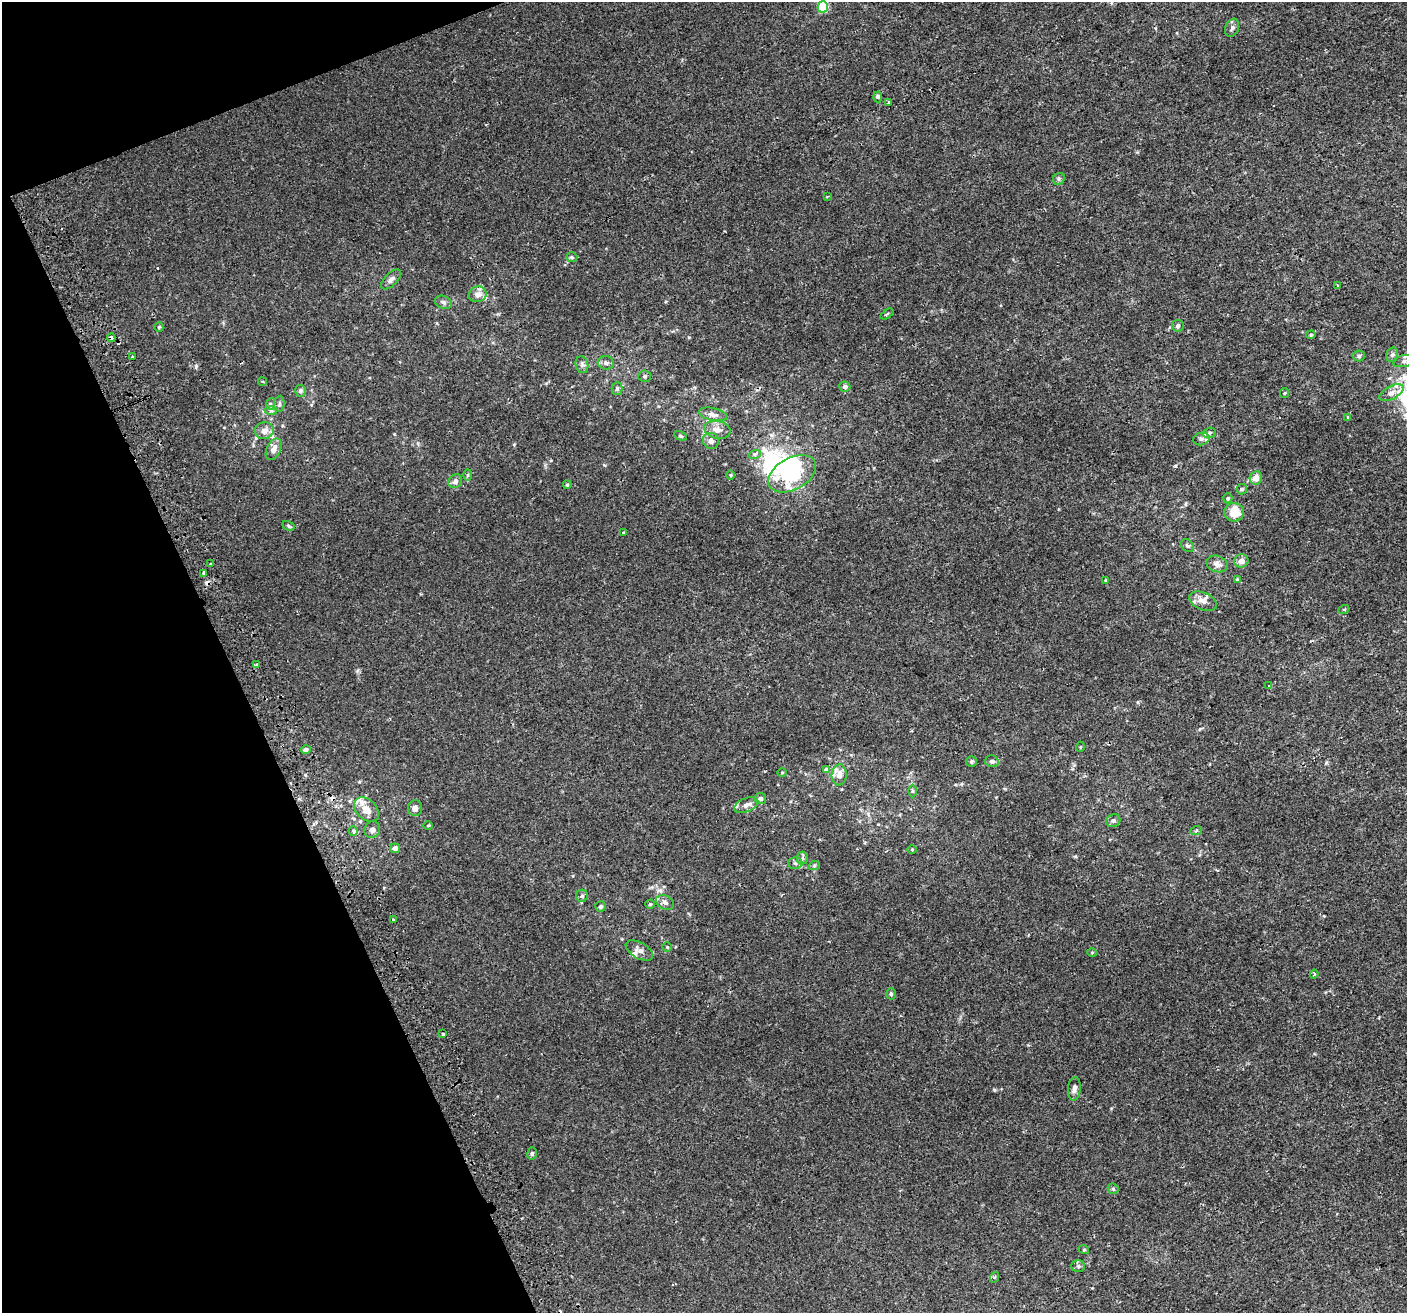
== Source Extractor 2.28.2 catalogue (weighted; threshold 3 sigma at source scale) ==
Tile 5 of 4 x 4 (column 1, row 2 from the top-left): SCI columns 39-1443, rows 2726-4036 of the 5699 x 5506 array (HDU 1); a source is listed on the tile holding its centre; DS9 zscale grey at full resolution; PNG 1409 x 1315 px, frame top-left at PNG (2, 2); each listed source drawn as its Kron ellipse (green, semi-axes under 4 px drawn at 4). Shown black and unused: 19% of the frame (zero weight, under 2 of 3 exposures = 2% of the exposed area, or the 3 px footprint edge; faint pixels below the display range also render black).
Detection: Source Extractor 2.28.2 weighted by HDU 2 'WHT'; one run over the whole footprint, this tile lists its part. Background 0.00186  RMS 0.0028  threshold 0.0126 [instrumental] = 3 sigma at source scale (4.5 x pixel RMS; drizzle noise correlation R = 1.50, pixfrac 1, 0.0396/0.0396 arcsec/px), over >= 5 px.
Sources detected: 118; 3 inside a brighter object's white glare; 4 cosmic-ray / hot-pixel residue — neither listed nor drawn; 8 inside a brighter listed object's ellipse — not listed separately; the other 103 listed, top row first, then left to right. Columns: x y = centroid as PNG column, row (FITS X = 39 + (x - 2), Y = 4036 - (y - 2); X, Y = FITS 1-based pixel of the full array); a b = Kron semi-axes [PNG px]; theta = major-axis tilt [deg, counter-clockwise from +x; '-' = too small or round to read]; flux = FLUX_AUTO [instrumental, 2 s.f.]
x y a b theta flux
823 7 5 5 - 12
1232 28 9 6 69 0.82
878 97 5 4 - 1
889 102 3 3 - 0.51
1059 179 6 5 - 0.51
828 196 4 2 - 0.22
572 257 5 5 - 0.4
391 279 12 6 46 1.1
1338 285 3 3 - 0.5
478 294 9 8 - 1.7
443 302 9 6 -21 0.82
887 314 7 3 32 0.28
1178 326 6 5 - 0.6
159 327 5 4 - 0.31
1311 335 5 4 - 0.34
111 338 4 3 - 0.87
1392 355 7 5 74 0.57
132 356 3 3 - 1.1
1359 356 6 5 - 0.48
1404 361 11 6 11 0.94
606 363 8 6 -10 0.87
582 365 8 6 -78 0.78
645 376 6 5 - 0.55
263 382 4 3 - 0.3
845 387 5 5 - 0.89
617 388 6 5 - 0.58
300 391 6 5 - 0.72
1285 393 5 4 - 0.3
1392 393 13 6 28 1.5
270 404 6 4 73 0.37
279 404 8 5 83 0.59
271 410 6 4 0 0.46
713 414 14 6 -13 1.4
1348 417 4 4 - 0.24
717 430 13 8 -11 1.8
264 431 9 8 - 1.9
1209 433 6 5 - 0.64
681 436 7 3 -27 0.35
1201 439 8 6 14 0.95
711 441 8 8 - 1.2
274 449 11 7 65 1.9
755 454 6 4 18 0.55
792 474 26 16 29 21
468 475 6 4 88 0.35
730 475 5 3 - 0.26
1256 478 6 6 - 2
455 481 7 6 - 1
567 485 4 4 - 0.34
1242 489 5 5 - 0.35
1228 498 5 4 - 0.37
1234 512 10 9 - 4.5
289 526 6 4 -29 0.41
623 533 3 3 - 0.66
1187 545 7 5 -41 0.57
1241 561 7 6 - 1.5
211 563 3 3 - 0.66
1217 564 11 8 -21 1.4
204 573 4 3 - 0.91
1237 579 4 4 - 0.25
1106 580 3 3 - 0.25
1203 601 15 8 -23 1.9
1344 609 5 3 - 0.29
256 665 3 3 - 0.53
1269 686 3 3 - 0.64
1080 747 5 3 - 0.21
306 750 5 4 - 0.84
992 761 7 6 - 0.76
971 762 5 5 - 0.53
827 769 4 4 - 3.1
782 772 5 3 - 0.24
839 775 10 7 86 1.8
912 791 6 4 90 0.37
761 798 5 5 - 0.74
746 805 13 6 20 1.5
415 808 8 7 - 1.2
366 809 14 10 -45 3.1
1113 821 7 6 - 0.64
428 825 5 3 - 0.24
372 830 8 7 - 1.1
353 831 5 4 - 0.43
1196 831 6 4 21 0.38
395 848 5 5 - 1.4
912 849 5 3 - 0.23
802 858 6 5 - 0.6
795 863 7 6 - 0.65
814 866 6 4 19 0.37
582 896 6 6 - 0.6
665 903 9 6 -29 1.1
650 904 5 4 - 0.34
600 907 5 5 - 0.65
393 919 3 3 - 0.33
667 947 4 4 - 0.3
639 951 15 8 -30 1.5
1092 952 5 3 - 0.25
1314 974 4 3 - 0.28
891 994 5 4 - 0.4
443 1033 3 3 - 1.2
1074 1089 12 6 85 1.1
532 1153 6 5 - 0.48
1113 1189 6 5 - 0.38
1084 1250 5 3 - 0.26
1078 1266 7 6 - 0.61
995 1277 5 3 - 0.34
Overlapping masked pixels (flux is a lower limit): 1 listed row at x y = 111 338
Isophote crosses this tile's border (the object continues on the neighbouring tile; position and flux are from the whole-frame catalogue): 1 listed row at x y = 1404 361
Unlisted compact peaks at least as high as the median listed source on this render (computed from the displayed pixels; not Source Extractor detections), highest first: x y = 196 366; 1175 466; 994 1090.